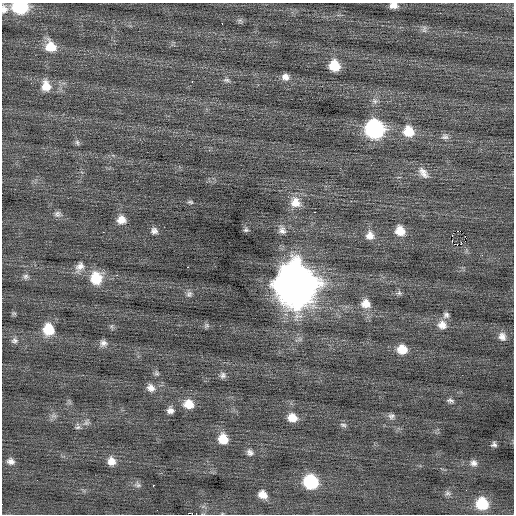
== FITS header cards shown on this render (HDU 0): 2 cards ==
NAXIS1  =                  512 / Axis length
NAXIS2  =                  512 / Axis length

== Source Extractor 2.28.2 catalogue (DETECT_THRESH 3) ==
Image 512 x 512 px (HDU 0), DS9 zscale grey, 1 PNG px = 1 image px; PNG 516 x 516 px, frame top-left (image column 1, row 512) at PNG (2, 3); no overlay
Background 0.0209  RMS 0.76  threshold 2.29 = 3 sigma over >= 5 px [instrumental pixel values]
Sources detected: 76; all 76 listed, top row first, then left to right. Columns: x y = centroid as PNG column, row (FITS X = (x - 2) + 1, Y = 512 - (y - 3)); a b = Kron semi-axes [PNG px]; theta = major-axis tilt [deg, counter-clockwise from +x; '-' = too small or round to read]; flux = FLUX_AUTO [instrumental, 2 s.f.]
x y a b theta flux
394 5 8 6 1 320
20 7 12 8 -2 4300
4 9 11 9 -84 310
240 20 8 7 - 120
222 23 2 2 - 280
424 29 12 6 87 170
51 47 15 13 -56 950
334 66 10 9 - 1300
285 77 10 9 - 320
227 80 10 5 -6 140
192 82 3 2 - 55
46 86 14 11 -82 760
375 101 10 7 -51 200
374 129 12 11 - 10000
409 131 12 11 - 1100
445 137 10 7 3 210
77 142 8 6 -74 120
423 173 17 9 -50 420
190 202 8 4 -8 95
295 202 14 12 -47 670
315 212 3 2 - 150
58 214 10 8 -8 190
121 220 10 9 - 510
246 230 7 6 - 100
282 230 11 8 -68 270
154 231 8 8 - 220
400 231 10 9 - 750
459 231 4 2 - 780
103 232 2 2 - 80
370 235 11 10 - 420
455 244 3 2 - 260
461 244 3 2 - 180
482 255 2 2 - 33
80 267 15 10 57 380
188 267 3 2 - 440
117 275 3 3 - 34
26 276 8 7 - 160
96 278 14 12 89 1500
295 285 17 16 - 160000
399 293 7 7 - 120
189 294 8 8 - 170
366 304 12 11 - 580
14 313 7 4 -18 76
446 315 8 8 - 190
206 325 8 6 37 110
442 325 13 11 -21 480
49 329 12 11 - 1300
502 337 11 9 -74 330
14 340 10 8 -3 190
103 343 9 8 - 240
402 349 10 10 - 760
157 373 8 6 -60 120
223 375 8 8 - 180
151 388 11 9 -38 340
450 401 9 5 -11 130
189 404 12 10 -18 710
170 410 8 8 - 270
53 416 9 4 -8 130
391 416 9 8 - 180
292 418 10 9 - 590
86 422 10 8 48 200
343 425 9 5 -9 130
78 427 8 5 18 120
223 439 11 9 -67 860
494 444 5 5 - 130
250 452 9 7 -45 200
10 461 9 7 -15 240
111 461 10 9 - 450
474 463 9 8 - 220
311 482 11 10 - 3600
138 485 9 7 -41 160
153 485 3 2 - 330
466 490 3 2 - 43
447 493 8 6 0 150
262 495 9 8 - 480
482 504 10 10 - 2000
At the frame edge (FLAGS 8, measured only in part): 3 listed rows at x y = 394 5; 20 7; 4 9